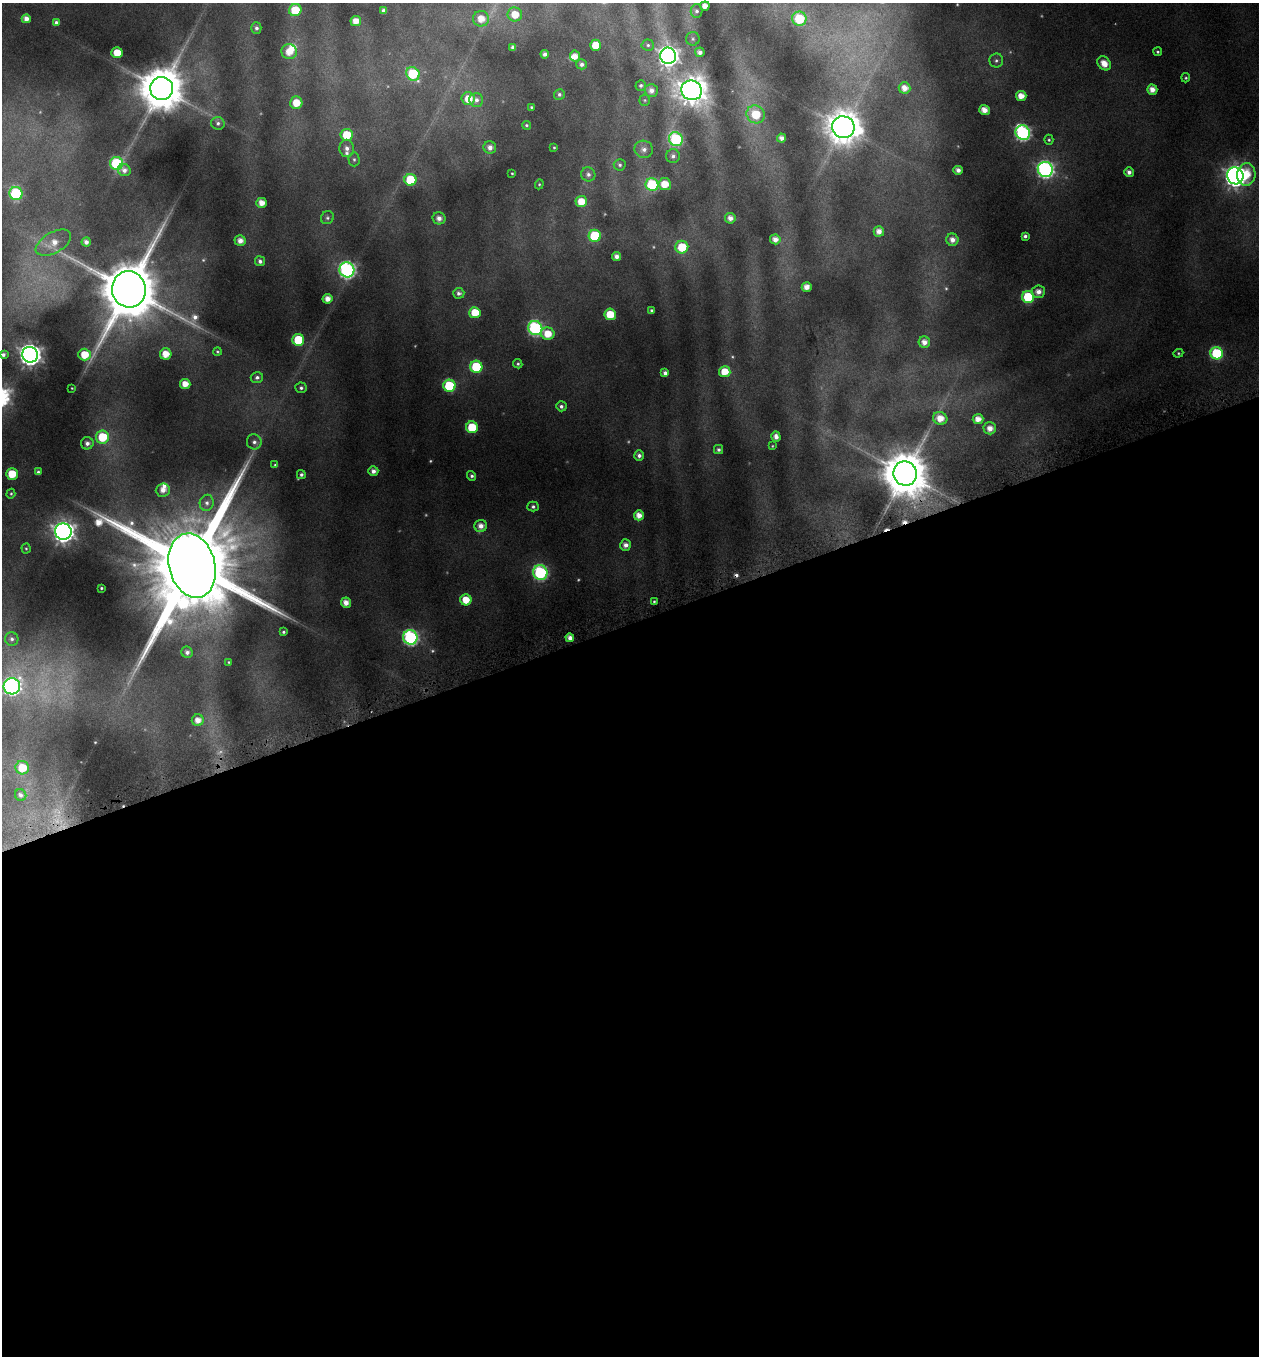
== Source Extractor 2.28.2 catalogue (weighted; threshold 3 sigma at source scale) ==
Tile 15 of 4 x 4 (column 3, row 4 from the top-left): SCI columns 2655-3911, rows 4-1357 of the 5245 x 5459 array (HDU 1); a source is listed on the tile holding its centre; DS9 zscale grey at full resolution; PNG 1261 x 1358 px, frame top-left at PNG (2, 3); each listed source drawn as its Kron ellipse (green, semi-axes under 4 px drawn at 4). Shown black and unused: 54% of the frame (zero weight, under 4 of 8 exposures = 2% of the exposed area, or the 3 px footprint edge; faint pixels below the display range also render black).
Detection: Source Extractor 2.28.2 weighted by HDU 2 'WHT'; one run over the whole footprint, this tile lists its part. Background 0.0962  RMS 0.0097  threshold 0.0396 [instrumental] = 3 sigma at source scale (4.09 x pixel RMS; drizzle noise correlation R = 1.36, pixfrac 0.8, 0.0396/0.0396 arcsec/px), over >= 5 px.
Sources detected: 178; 10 too faint to see at this stretch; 3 cosmic-ray / hot-pixel residue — neither listed nor drawn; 4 inside a brighter listed object's ellipse — not listed separately; the other 161 listed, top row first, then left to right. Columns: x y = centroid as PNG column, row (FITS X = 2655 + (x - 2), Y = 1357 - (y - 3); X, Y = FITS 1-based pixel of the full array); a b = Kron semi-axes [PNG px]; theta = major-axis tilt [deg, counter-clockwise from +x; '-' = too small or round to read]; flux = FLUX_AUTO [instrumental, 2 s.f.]
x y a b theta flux
705 6 5 4 - 8
295 10 6 6 - 24
384 10 4 4 - 3.1
697 11 6 6 - 2.3
515 14 7 7 - 14
26 19 4 4 - 6
481 19 8 7 - 13
799 19 7 7 - 43
356 21 5 5 - 11
56 22 4 3 - 2.4
256 28 5 5 - 2.4
693 39 7 6 - 2.1
596 45 5 5 - 22
648 45 6 5 - 2
512 47 4 3 - 2.2
289 52 7 7 - 12
700 52 5 4 - 4.6
1158 52 4 4 - 1.4
117 53 5 5 - 16
545 54 4 4 - 3.6
575 56 5 5 - 8
668 56 8 8 - 630
996 61 7 7 - 2.5
1104 63 8 6 -45 12
582 64 5 5 - 3.5
413 74 7 6 - 46
1186 78 5 4 - 1.3
641 85 5 5 - 1.9
904 88 6 5 - 8.4
162 89 11 11 - 3800
651 90 6 6 - 5.1
692 90 10 9 - 1300
1152 90 5 5 - 8.2
559 94 5 5 - 2.2
1021 96 5 5 - 11
468 99 7 6 - 15
476 100 7 7 - 3.8
645 100 5 5 - 1.3
296 103 6 6 - 16
531 107 3 3 - 1.1
984 110 5 5 - 8.8
756 114 9 8 - 27
218 123 7 6 - 2.5
526 125 5 4 - 1.3
843 127 11 11 - 1900
1023 133 7 7 - 200
347 135 6 6 - 28
782 138 4 4 - 5.1
676 139 7 6 - 98
1049 140 5 4 - 1.3
490 147 6 6 - 5.4
554 147 3 2 - 0.94
347 148 8 7 - 5.1
644 149 9 8 - 5.1
673 156 7 7 - 3.3
354 159 7 5 -89 2
116 163 6 6 - 87
620 165 6 5 - 2
1045 169 7 7 - 280
124 170 7 6 - 4.6
958 170 4 4 - 5.4
1129 172 5 4 - 4.3
512 173 4 3 - 0.95
588 174 7 7 - 3.3
1246 174 11 9 83 20
1235 176 8 8 - 650
410 180 6 6 - 47
539 184 5 4 - 1.1
665 184 6 6 - 16
652 185 6 6 - 73
16 194 7 6 - 100
581 202 6 5 - 15
262 203 5 5 - 9.6
327 218 7 6 - 2.1
439 218 6 6 - 5.7
730 218 5 5 - 6
879 231 5 5 - 6.8
595 236 6 6 - 56
1025 236 4 4 - 2.5
775 239 5 5 - 6.7
952 240 6 6 - 6.5
240 241 5 5 - 6.8
86 242 4 4 - 4.5
53 243 19 10 29 14
682 247 6 6 - 26
617 256 4 4 - 5.4
260 261 5 5 - 3
347 270 7 7 - 250
807 287 5 5 - 7.6
129 289 18 17 - 7700
1038 292 6 6 - 6.7
459 293 5 5 - 2.7
1028 297 6 6 - 53
327 299 5 5 - 7.9
652 310 3 3 - 1.4
475 313 5 5 - 21
610 314 6 5 - 20
535 328 7 7 - 160
548 334 7 6 - 16
298 340 6 6 - 42
924 342 6 5 - 6.8
217 352 4 4 - 1.2
1178 353 5 4 - 1.2
1217 353 6 6 - 71
166 354 6 5 - 14
3 355 4 3 - 2.6
30 355 8 7 - 650
85 355 6 6 - 18
518 364 5 4 - 1.5
476 367 6 6 - 48
725 372 6 5 - 16
665 373 4 4 - 3.4
257 377 6 5 - 2.8
185 384 5 5 - 11
449 386 6 6 - 68
72 388 3 2 - 0.68
301 388 5 5 - 2.2
561 406 5 5 - 2.7
940 418 7 6 - 13
978 419 5 5 - 9
472 427 6 6 - 35
990 428 6 6 - 7.8
102 437 6 6 - 34
776 437 5 4 - 5.2
254 442 7 7 - 3.6
87 443 6 6 - 4.1
772 446 3 3 - 0.73
719 450 4 4 - 2.2
639 455 5 5 - 3.5
275 465 4 4 - 1.3
373 471 5 4 - 4.5
38 472 4 3 - 2.1
12 474 6 5 - 20
905 474 12 11 - 3800
301 475 4 4 - 2.3
472 476 5 4 - 2.1
163 490 7 6 - 7.2
11 494 5 4 - 1.1
207 503 8 7 - 3.8
533 507 5 5 - 2.2
639 515 5 5 - 8.3
481 526 6 6 - 7.1
63 532 8 8 - 670
626 545 6 5 - 5.5
26 548 5 4 - 1.2
192 566 33 23 -75 27000
540 573 7 7 - 140
101 588 3 3 - 0.98
466 600 5 5 - 15
654 601 4 3 - 1.2
346 603 5 5 - 8
283 632 3 3 - 1.2
410 637 7 7 - 190
570 638 4 4 - 5.7
12 639 7 6 - 2.7
187 652 6 5 - 3.6
229 662 3 3 - 0.86
12 686 8 8 - 310
198 720 6 6 - 8.3
22 768 7 6 - 22
21 795 6 5 - 2.8
Isophote crosses this tile's border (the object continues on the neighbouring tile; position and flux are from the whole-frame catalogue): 2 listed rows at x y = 3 355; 12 686